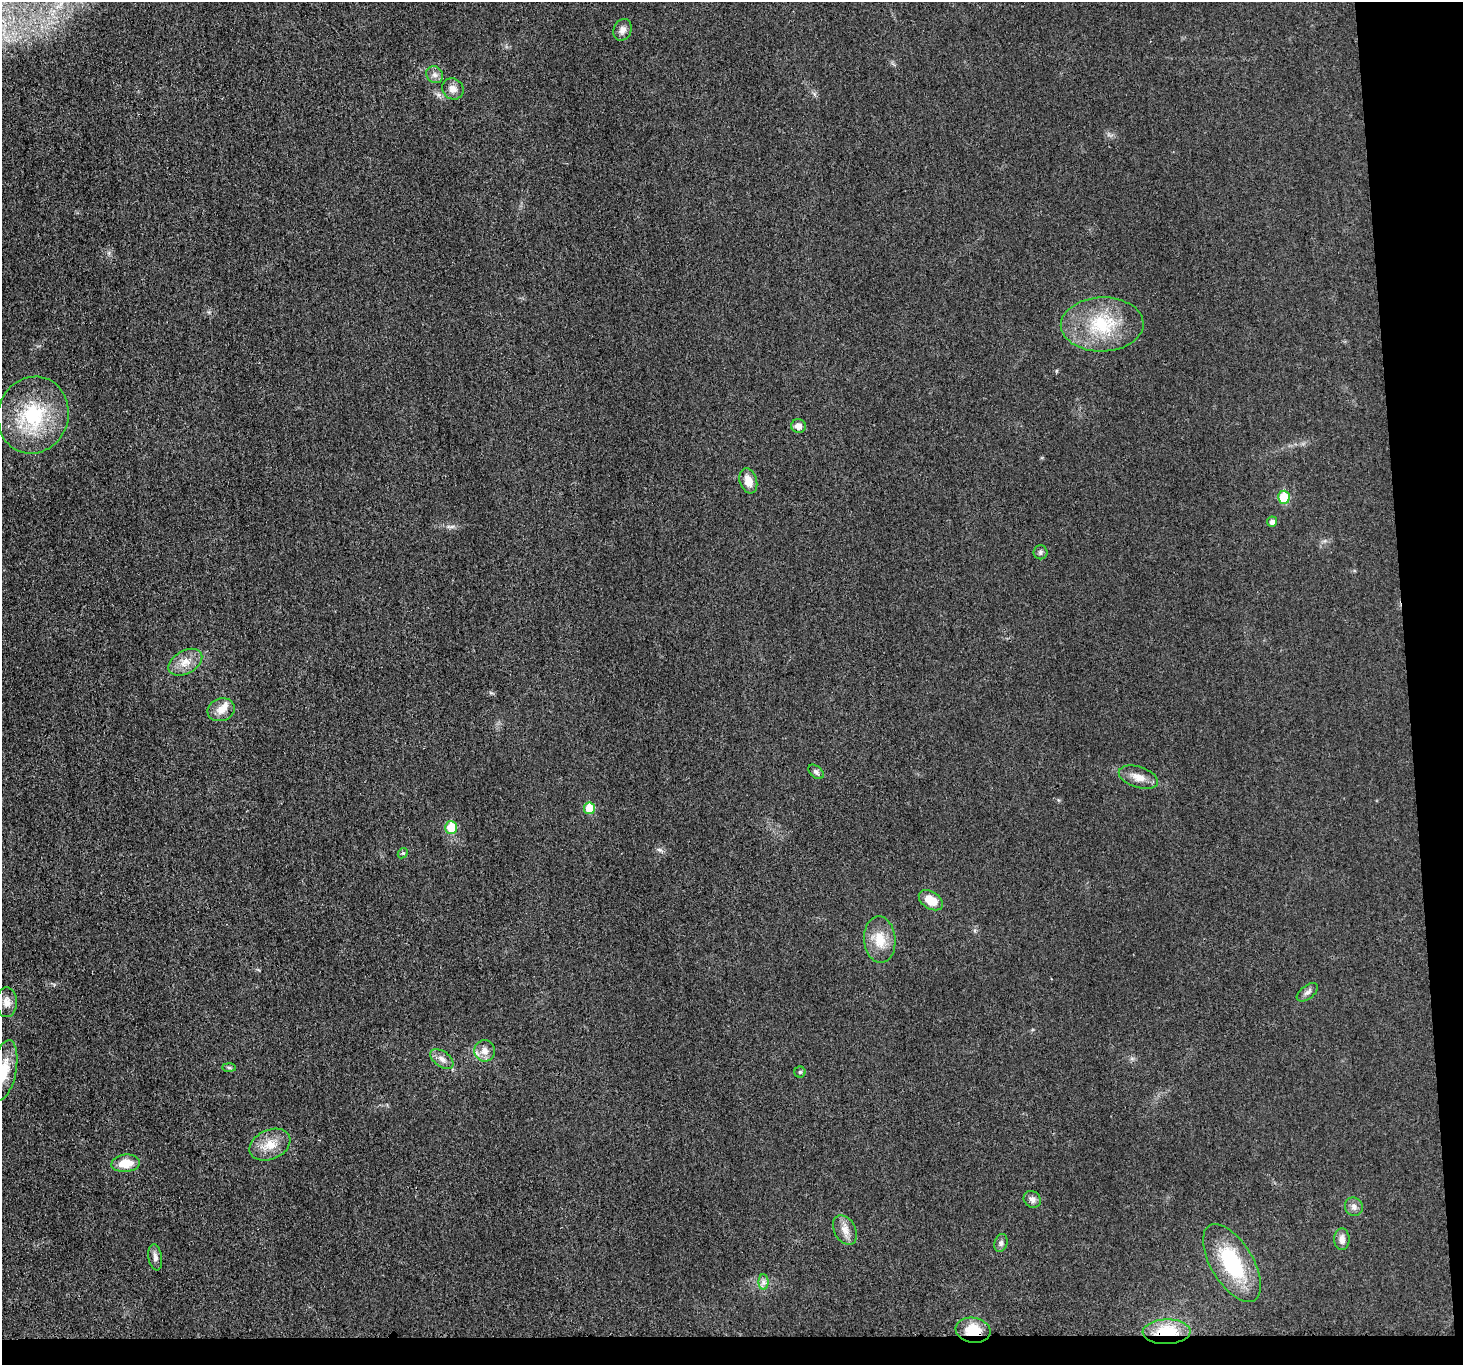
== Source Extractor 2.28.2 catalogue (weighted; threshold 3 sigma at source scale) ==
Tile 9 of 3 x 3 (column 3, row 3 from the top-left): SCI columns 2924-4384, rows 131-1493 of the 4398 x 4371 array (HDU 1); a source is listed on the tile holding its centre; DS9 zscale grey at full resolution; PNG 1465 x 1367 px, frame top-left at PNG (2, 2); each listed source drawn as its Kron ellipse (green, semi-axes under 4 px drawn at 4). Shown black and unused: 6% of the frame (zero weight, under 3 of 4 exposures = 1% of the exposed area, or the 3 px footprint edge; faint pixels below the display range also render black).
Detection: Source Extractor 2.28.2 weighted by HDU 2 'WHT'; one run over the whole footprint, this tile lists its part. Background 0.0225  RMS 0.0059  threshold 0.0264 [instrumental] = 3 sigma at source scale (4.5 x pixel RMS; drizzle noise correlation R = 1.50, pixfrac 1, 0.05/0.05 arcsec/px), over >= 5 px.
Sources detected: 39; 1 inside a brighter listed object's ellipse — not listed separately; the other 38 listed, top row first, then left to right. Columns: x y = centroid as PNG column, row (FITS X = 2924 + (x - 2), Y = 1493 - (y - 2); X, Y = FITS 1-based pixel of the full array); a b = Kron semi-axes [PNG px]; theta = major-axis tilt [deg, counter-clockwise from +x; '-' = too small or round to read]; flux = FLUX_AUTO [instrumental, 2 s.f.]
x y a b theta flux
623 30 11 9 65 3.4
435 75 9 8 - 2.5
453 89 11 10 - 4.1
1102 324 41 27 1 37
33 415 39 35 71 47
799 426 7 6 - 3.7
748 481 13 8 -72 6.6
1284 497 6 5 - 19
1272 522 5 5 - 2.1
1040 552 7 7 - 1.5
185 662 18 11 30 7.5
221 710 14 11 20 5.9
816 772 9 5 -39 1.6
1138 777 20 10 -18 6.5
589 808 6 5 - 16
451 827 6 6 - 15
403 853 6 4 43 0.9
931 900 13 8 -32 9.7
880 940 23 15 -85 12
1307 992 12 6 37 2.3
7 1002 15 10 -90 5
485 1051 11 10 - 5
442 1059 13 7 -37 3.5
229 1068 7 4 -2 0.93
4 1070 31 12 79 14
800 1072 5 5 - 0.83
270 1145 21 14 24 11
126 1163 14 8 6 11
1032 1199 9 8 - 2.7
1354 1207 9 8 - 2.9
845 1230 16 10 -60 5.2
1342 1239 11 7 90 3.7
1001 1243 9 6 72 1.8
155 1257 13 6 -81 2.5
1232 1263 44 21 -59 47
763 1282 8 5 -90 2
973 1330 17 12 -9 15
1167 1332 24 12 1 22
Overlapping masked pixels (flux is a lower limit): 2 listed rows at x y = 973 1330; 1167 1332
Isophote crosses this tile's border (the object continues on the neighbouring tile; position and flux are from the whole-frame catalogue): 1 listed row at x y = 4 1070